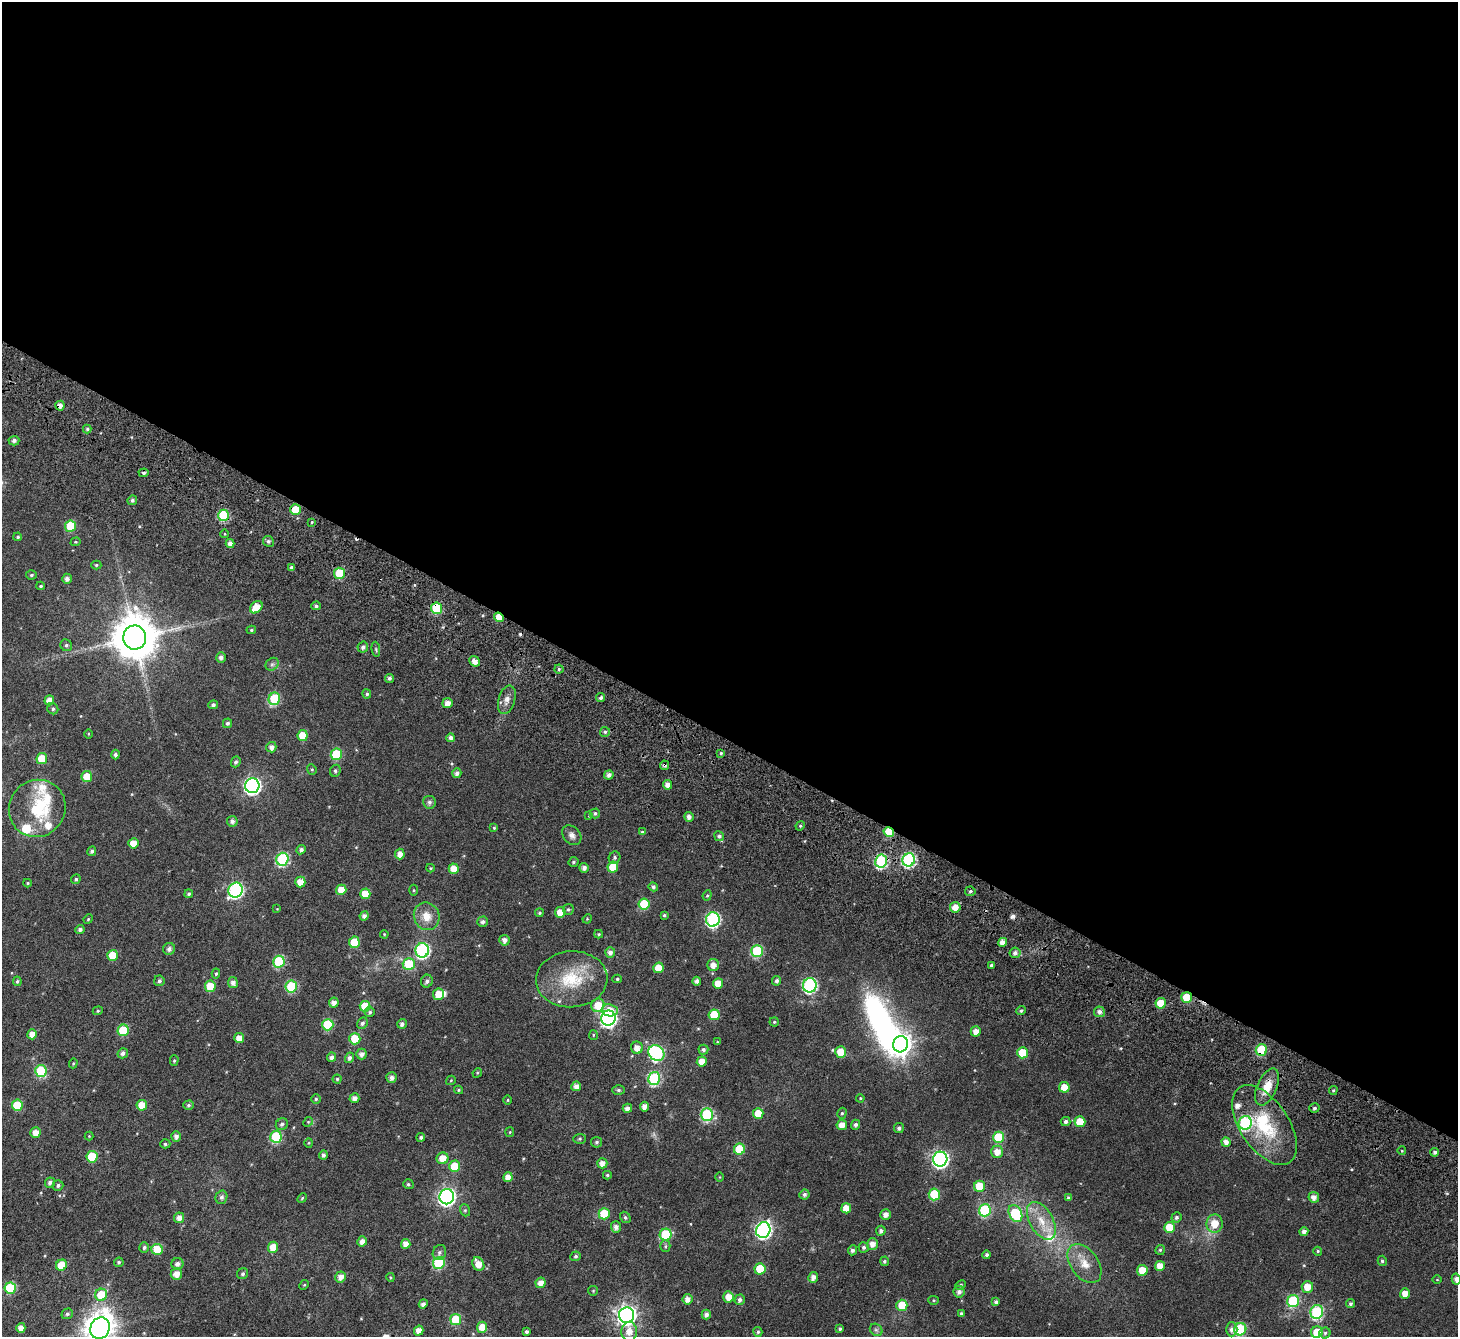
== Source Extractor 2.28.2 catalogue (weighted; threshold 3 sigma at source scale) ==
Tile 3 of 4 x 4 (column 3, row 1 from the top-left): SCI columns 3088-4543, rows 4493-5827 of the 6169 x 6251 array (HDU 1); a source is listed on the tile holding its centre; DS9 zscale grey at full resolution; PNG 1460 x 1339 px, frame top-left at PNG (2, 2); each listed source drawn as its Kron ellipse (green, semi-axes under 4 px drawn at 4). Shown black and unused: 55% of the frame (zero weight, under 4 of 7 exposures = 11% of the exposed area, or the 3 px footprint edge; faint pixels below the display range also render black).
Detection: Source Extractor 2.28.2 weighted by HDU 2 'WHT'; one run over the whole footprint, this tile lists its part. Background 0.0168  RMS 0.0054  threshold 0.0222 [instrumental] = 3 sigma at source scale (4.09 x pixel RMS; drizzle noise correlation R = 1.36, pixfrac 0.8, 0.0396/0.0396 arcsec/px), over >= 5 px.
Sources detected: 347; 1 inside a brighter object's white glare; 2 cosmic-ray / hot-pixel residue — neither listed nor drawn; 10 inside a brighter listed object's ellipse — not listed separately; the other 334 listed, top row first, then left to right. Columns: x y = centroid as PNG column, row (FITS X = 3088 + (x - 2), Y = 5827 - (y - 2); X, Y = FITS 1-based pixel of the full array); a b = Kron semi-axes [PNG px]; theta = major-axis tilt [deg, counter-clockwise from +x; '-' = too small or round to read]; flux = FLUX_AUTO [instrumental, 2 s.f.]
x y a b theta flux
60 406 5 4 - 2.4
87 429 4 4 - 0.8
14 441 5 5 - 1.7
144 473 5 4 - 0.85
132 500 5 5 - 1.2
295 510 5 5 - 7.7
224 515 6 5 - 26
312 522 4 4 - 0.51
70 526 6 5 - 16
225 534 4 3 - 0.34
18 537 4 4 - 0.72
268 541 5 5 - 1.2
76 542 5 4 - 0.59
230 543 4 4 - 2.5
96 565 5 4 - 0.6
291 567 4 3 - 1.2
339 573 5 5 - 17
31 575 5 4 - 0.9
67 579 5 5 - 1.9
41 586 4 3 - 0.73
316 606 5 4 - 0.87
256 607 7 5 44 6.3
436 608 5 5 - 21
499 617 5 4 - 6.1
251 630 5 4 - 0.64
135 637 12 11 - 1700
66 645 6 5 - 1.1
363 647 5 5 - 1.4
376 649 8 3 -85 0.66
221 657 5 5 - 1.8
475 661 6 4 -41 2.9
272 664 7 6 - 1.1
559 669 4 4 - 0.8
389 678 4 4 - 1.3
367 694 5 4 - 0.81
601 698 4 4 - 1.1
274 699 6 5 - 27
49 700 5 5 - 4.2
507 700 15 8 74 2.9
447 703 5 5 - 3.2
213 705 5 4 - 1.2
53 709 6 5 - 0.95
227 723 5 4 - 1.2
605 732 5 5 - 0.87
88 734 5 3 - 0.42
303 736 5 5 - 8.9
451 738 4 4 - 1.9
271 747 5 5 - 2.3
721 753 3 3 - 0.64
336 754 6 5 - 22
115 755 5 4 - 1.2
42 759 5 5 - 9.7
236 762 5 4 - 1.1
664 765 4 4 - 1.2
312 769 5 4 - 0.65
335 771 6 5 - 0.99
457 773 5 4 - 1.9
609 775 5 4 - 2.1
87 777 5 5 - 8.2
668 785 4 4 - 3
252 786 7 7 - 130
429 802 6 6 - 1.3
37 808 29 28 - 25
595 813 5 5 - 0.91
589 816 4 4 - 0.28
689 817 5 5 - 2
232 821 5 5 - 1.6
800 826 5 4 - 0.56
494 828 4 4 - 0.55
642 832 4 4 - 0.57
889 832 5 4 - 14
572 835 11 8 -48 2.3
719 836 5 4 - 1.1
133 843 5 5 - 4.6
301 850 5 4 - 1.4
92 851 5 4 - 1.2
400 854 5 5 - 3.1
614 858 6 5 - 0.99
282 859 6 6 - 49
909 860 7 6 - 68
881 861 6 6 - 52
573 862 5 4 - 0.82
613 867 5 5 - 9.2
431 868 4 4 - 0.46
584 868 5 4 - 2
454 869 5 5 - 6.8
76 879 5 4 - 0.8
300 882 5 5 - 4.6
28 883 4 4 - 0.46
653 887 5 4 - 1.2
235 890 7 7 - 90
341 890 5 5 - 6.1
413 890 5 3 - 0.46
970 891 5 5 - 1
189 894 4 4 - 0.83
365 894 5 5 - 7.4
707 895 5 4 - 0.6
644 904 6 5 - 15
955 907 5 5 - 4
277 909 4 4 - 0.33
568 909 5 5 - 0.8
560 912 5 5 - 6
539 913 4 4 - 0.68
664 915 4 4 - 0.73
364 916 5 4 - 1.7
427 916 14 12 -69 6.2
88 919 5 4 - 0.52
587 919 5 4 - 0.43
713 919 7 6 - 71
483 922 5 5 - 1.4
80 930 4 4 - 1.5
384 934 4 4 - 0.44
599 934 4 4 - 0.54
504 940 5 5 - 2.4
354 942 6 5 - 10
1003 942 4 4 - 3.4
169 949 6 6 - 1.7
422 950 7 6 - 76
757 951 6 5 - 31
610 953 5 5 - 2.2
1015 953 5 5 - 1.7
112 955 5 5 - 8.2
279 962 6 5 - 30
409 964 6 6 - 16
713 965 6 6 - 3
991 965 3 3 - 0.93
658 968 5 5 - 6.7
216 974 5 4 - 0.7
572 979 36 28 4 23
617 979 4 4 - 0.65
17 981 5 4 - 0.74
159 981 5 5 - 1.1
427 981 6 5 - 1.3
697 981 4 4 - 2
777 981 5 4 - 1.4
233 982 5 5 - 2.3
718 983 5 5 - 5.1
810 985 7 7 - 76
210 986 5 5 - 9.5
291 986 6 5 - 25
438 994 6 5 - 5.1
1187 997 5 5 - 9.4
334 1003 5 4 - 2.3
1161 1003 5 5 - 7.8
598 1005 7 6 - 8.2
365 1006 5 5 - 9.9
610 1010 8 6 -9 6
98 1011 5 4 - 0.65
1021 1011 5 4 - 0.93
370 1012 5 5 - 0.82
1099 1012 5 5 - 2
714 1015 5 5 - 14
608 1018 7 7 - 120
774 1022 4 4 - 0.6
362 1023 6 5 - 1.3
402 1024 5 4 - 1.6
328 1025 6 5 - 22
123 1030 6 5 - 19
976 1031 5 5 - 3.3
32 1034 5 4 - 3.8
593 1035 5 4 - 0.56
239 1038 5 5 - 4
355 1039 5 5 - 13
717 1042 4 4 - 0.41
900 1044 8 7 - 330
637 1048 6 6 - 3.4
703 1050 5 5 - 1.2
1261 1050 6 5 - 23
840 1052 6 5 - 7.1
123 1053 5 5 - 1.8
656 1053 8 7 - 76
1022 1053 5 5 - 11
362 1054 5 5 - 2.1
332 1057 5 4 - 1.8
349 1058 5 4 - 1.5
174 1061 5 4 - 0.63
702 1061 5 5 - 4.7
73 1063 5 4 - 0.49
41 1071 6 5 - 29
477 1073 5 4 - 0.53
391 1078 5 5 - 2
654 1078 6 6 - 48
337 1079 4 4 - 0.63
451 1080 5 4 - 0.53
576 1086 5 5 - 3
1064 1087 5 5 - 6.7
1267 1087 20 10 67 7.7
458 1090 4 4 - 0.53
618 1090 6 5 - 0.85
1333 1090 4 3 - 0.66
354 1098 5 4 - 2.4
860 1098 4 3 - 0.46
316 1099 4 4 - 0.69
508 1100 5 3 - 0.4
17 1105 5 5 - 13
142 1105 5 5 - 6.9
188 1105 5 4 - 0.87
644 1107 5 4 - 2.8
627 1108 5 4 - 2.2
1314 1108 5 4 - 0.97
758 1113 5 5 - 7.1
842 1113 5 4 - 0.72
707 1115 6 6 - 44
308 1122 5 4 - 0.5
1066 1122 5 4 - 1.2
1080 1122 5 5 - 8.8
1245 1123 7 6 - 55
282 1124 6 5 - 1.2
842 1125 5 5 - 3.8
856 1125 5 4 - 1.3
1264 1125 45 24 -56 30
899 1128 5 5 - 1.2
510 1132 5 4 - 0.49
35 1133 5 5 - 4
89 1136 4 4 - 0.38
176 1136 5 5 - 2
276 1137 6 5 - 31
421 1137 4 4 - 1
998 1137 5 5 - 17
579 1139 6 5 - 0.76
597 1142 5 5 - 0.94
1226 1142 5 4 - 2.6
309 1143 4 4 - 0.49
165 1144 5 4 - 0.72
739 1149 5 5 - 15
1402 1151 4 3 - 0.37
997 1152 6 6 - 4.3
1435 1152 4 4 - 1.2
323 1155 4 4 - 1.3
92 1157 6 5 - 15
442 1158 6 5 - 5.3
940 1159 7 7 - 130
602 1163 5 5 - 3
454 1166 5 5 - 11
607 1175 4 3 - 0.58
508 1177 5 4 - 3.6
720 1177 5 3 - 0.32
50 1183 5 5 - 1.8
408 1184 5 5 - 0.79
58 1185 5 5 - 1
979 1186 5 5 - 12
804 1194 5 5 - 1.2
934 1194 6 5 - 18
221 1197 7 6 - 1.4
447 1197 7 7 - 150
1314 1197 5 5 - 2.4
302 1198 5 4 - 0.58
1068 1198 4 4 - 0.91
846 1208 5 5 - 5.6
465 1210 6 5 - 0.71
985 1210 6 6 - 41
604 1214 5 5 - 11
1015 1214 9 6 -63 27
886 1215 5 5 - 2.7
625 1217 6 5 - 0.82
1176 1217 5 5 - 1
179 1218 5 5 - 3.1
1041 1221 21 11 -60 9.2
1215 1224 9 8 - 7.1
616 1227 5 5 - 2.2
1169 1227 5 5 - 10
763 1230 8 7 - 120
881 1231 5 5 - 1.4
1304 1232 4 4 - 1.7
666 1235 6 6 - 27
362 1241 5 4 - 2.6
406 1244 5 4 - 3.7
872 1244 6 5 - 2.9
665 1246 5 5 - 0.77
144 1247 5 5 - 1
273 1247 5 5 - 5.8
864 1247 5 5 - 1
157 1250 6 5 - 12
852 1250 5 4 - 1.3
1160 1250 5 5 - 0.67
1318 1251 4 4 - 0.55
439 1253 8 6 66 1.4
987 1255 4 3 - 1
576 1256 5 4 - 1
884 1261 4 4 - 0.84
1382 1261 5 4 - 0.92
119 1262 5 4 - 0.82
439 1263 6 5 - 31
177 1264 6 6 - 2.2
478 1264 7 5 -59 4.9
1084 1264 22 13 -54 8
61 1265 6 5 - 10
1160 1266 5 5 - 4.5
760 1269 5 5 - 12
1142 1270 5 5 - 7.3
176 1274 6 5 - 4
243 1274 6 5 - 1
341 1277 5 5 - 3.2
390 1277 4 3 - 0.4
813 1277 5 4 - 2.4
1456 1279 5 4 - 1.8
1437 1280 5 3 - 0.34
541 1283 5 5 - 3.5
304 1285 5 4 - 0.46
961 1285 5 4 - 0.71
1307 1287 6 6 - 5.4
10 1288 6 5 - 24
593 1291 5 4 - 0.52
959 1292 6 5 - 1.7
1405 1294 5 5 - 4
101 1295 6 6 - 13
728 1297 6 5 - 4.7
688 1299 5 5 - 2.9
740 1300 5 5 - 1.6
934 1300 5 4 - 0.56
1293 1301 6 6 - 34
996 1302 4 4 - 1.2
423 1304 4 4 - 1.7
1350 1304 4 4 - 0.94
902 1305 5 5 - 11
1317 1312 7 6 - 51
961 1313 3 3 - 0.55
67 1314 6 5 - 0.92
706 1314 5 4 - 1.7
627 1315 8 7 - 240
456 1320 5 5 - 20
482 1327 5 5 - 5.5
21 1328 5 4 - 3
100 1328 11 9 63 660
840 1329 4 4 - 0.87
1232 1329 7 5 90 1.7
1240 1329 6 6 - 31
876 1330 7 5 -42 0.97
419 1331 5 4 - 3.8
526 1332 4 3 - 0.92
629 1332 9 8 - 5.2
758 1332 5 4 - 0.8
1317 1332 6 6 - 9.2
1325 1333 5 5 - 0.83
Overlapping masked pixels (flux is a lower limit): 12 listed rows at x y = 60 406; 224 515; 339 573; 436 608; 499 617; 664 765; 889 832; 881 861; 1003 942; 1187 997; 1261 1050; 1267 1087
Isophote crosses this tile's border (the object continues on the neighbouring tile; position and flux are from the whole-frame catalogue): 3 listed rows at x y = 1456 1279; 100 1328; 629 1332